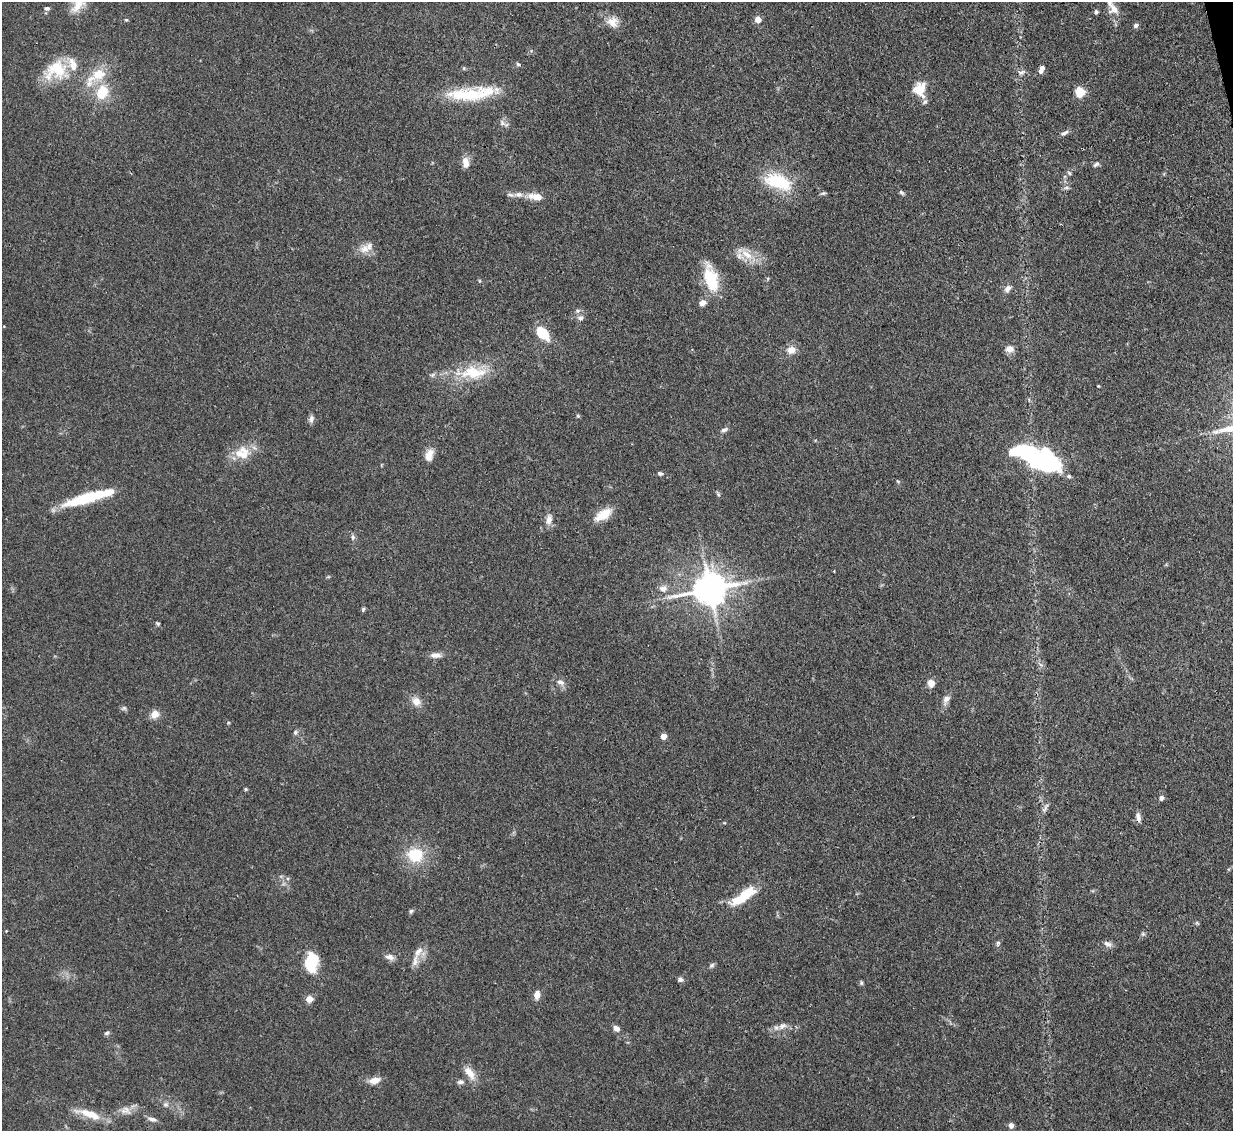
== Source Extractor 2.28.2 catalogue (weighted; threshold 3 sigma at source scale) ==
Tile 10 of 4 x 4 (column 2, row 3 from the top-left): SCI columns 1309-2539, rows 1347-2475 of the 5079 x 5065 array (HDU 1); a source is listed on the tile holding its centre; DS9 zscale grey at full resolution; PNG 1235 x 1133 px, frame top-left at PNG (2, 2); no overlay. Shown black and unused: <1% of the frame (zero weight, under 3 of 4 exposures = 9% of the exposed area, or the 3 px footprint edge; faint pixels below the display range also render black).
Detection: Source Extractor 2.28.2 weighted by HDU 2 'WHT'; one run over the whole footprint, this tile lists its part. Background 0.125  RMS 0.0049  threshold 0.0222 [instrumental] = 3 sigma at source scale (4.5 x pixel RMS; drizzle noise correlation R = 1.50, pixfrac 1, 0.05/0.05 arcsec/px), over >= 5 px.
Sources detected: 104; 2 inside a brighter object's white glare — not listed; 5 inside a brighter listed object's ellipse — not listed separately; the other 97 listed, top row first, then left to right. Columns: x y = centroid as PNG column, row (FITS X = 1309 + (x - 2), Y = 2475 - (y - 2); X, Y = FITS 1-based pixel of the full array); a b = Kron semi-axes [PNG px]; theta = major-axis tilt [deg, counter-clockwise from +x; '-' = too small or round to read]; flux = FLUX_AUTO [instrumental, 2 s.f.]
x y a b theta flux
77 6 23 11 48 6.9
47 8 6 5 - 1.2
1114 9 15 13 -64 5.4
1096 12 5 5 - 1
758 19 7 7 - 3.1
126 20 5 4 - 0.52
613 22 16 14 -28 5.5
1136 25 6 5 - 1.4
518 64 6 4 -41 0.82
1041 69 9 5 68 3.4
56 70 32 23 30 20
1021 72 10 6 19 1.7
99 74 23 17 12 13
920 89 17 15 -87 10
102 92 19 15 68 13
1080 92 8 7 - 10
468 95 60 14 4 28
502 123 11 6 -46 1.8
1063 133 8 5 12 1.3
466 163 13 8 -80 4.4
1096 164 9 5 25 1.3
1069 173 6 4 -45 0.76
778 182 33 17 -19 25
1067 188 8 4 8 1
901 193 9 4 -41 0.97
518 194 11 7 2 3.1
537 197 16 9 -1 5.2
365 249 14 12 4 5.1
746 254 22 10 -38 7.7
711 278 33 15 -74 18
1007 289 11 7 58 2.3
702 303 7 6 - 3.2
577 311 7 6 - 1.3
580 318 8 6 1 1.5
542 333 14 8 -47 16
1009 349 10 9 - 3.1
791 350 10 9 - 4.2
473 373 36 16 1 20
1098 386 3 3 - 0.42
578 416 5 4 - 0.6
311 419 10 6 81 1.7
724 430 10 5 23 1.6
242 453 21 18 5 10
429 455 16 10 73 4.5
1046 462 30 17 -21 89
660 473 7 6 - 1.1
898 481 6 4 -44 0.6
718 494 7 4 -46 0.79
87 498 47 10 17 29
603 514 20 10 31 9.5
549 519 15 8 78 3.4
353 537 9 5 -85 1.2
663 588 11 8 3 3.1
710 589 11 9 11 1100
363 609 6 4 68 0.75
158 624 6 4 -58 0.72
436 655 14 7 3 3.1
1041 665 7 4 -20 0.94
560 682 12 7 -20 2.5
931 683 7 6 - 4.4
946 699 13 8 58 2.7
416 701 13 11 -46 4.2
124 708 6 6 - 1
155 714 10 9 - 4.2
228 723 5 3 - 0.47
295 732 7 5 88 1.1
663 736 4 4 - 6
246 789 5 4 - 0.65
1161 798 5 5 - 2
1045 808 15 4 53 1.6
1138 817 11 6 -81 2.3
415 855 16 15 - 18
743 897 34 11 35 16
411 911 6 5 - 0.93
1197 923 7 4 -45 0.68
1143 934 5 5 - 0.87
998 943 7 5 71 1
1108 944 11 6 -23 2
418 951 17 8 56 4.1
390 957 13 7 -10 2.6
311 962 19 13 74 20
712 965 7 5 29 1.1
680 979 6 5 - 1.4
861 983 6 4 -84 0.77
537 995 11 7 85 3
309 999 5 4 - 9.1
782 1026 12 8 36 2.9
616 1028 8 6 -38 2.5
107 1033 7 5 19 0.97
469 1073 20 9 -53 5.4
374 1080 13 7 11 4.7
460 1082 10 5 11 1.5
165 1104 8 6 0 1.4
125 1110 15 10 -4 4.2
89 1114 36 9 -18 9.9
152 1119 12 6 -13 2
1011 1125 4 4 - 3.4
Isophote crosses this tile's border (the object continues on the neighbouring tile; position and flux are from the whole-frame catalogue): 1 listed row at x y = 77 6